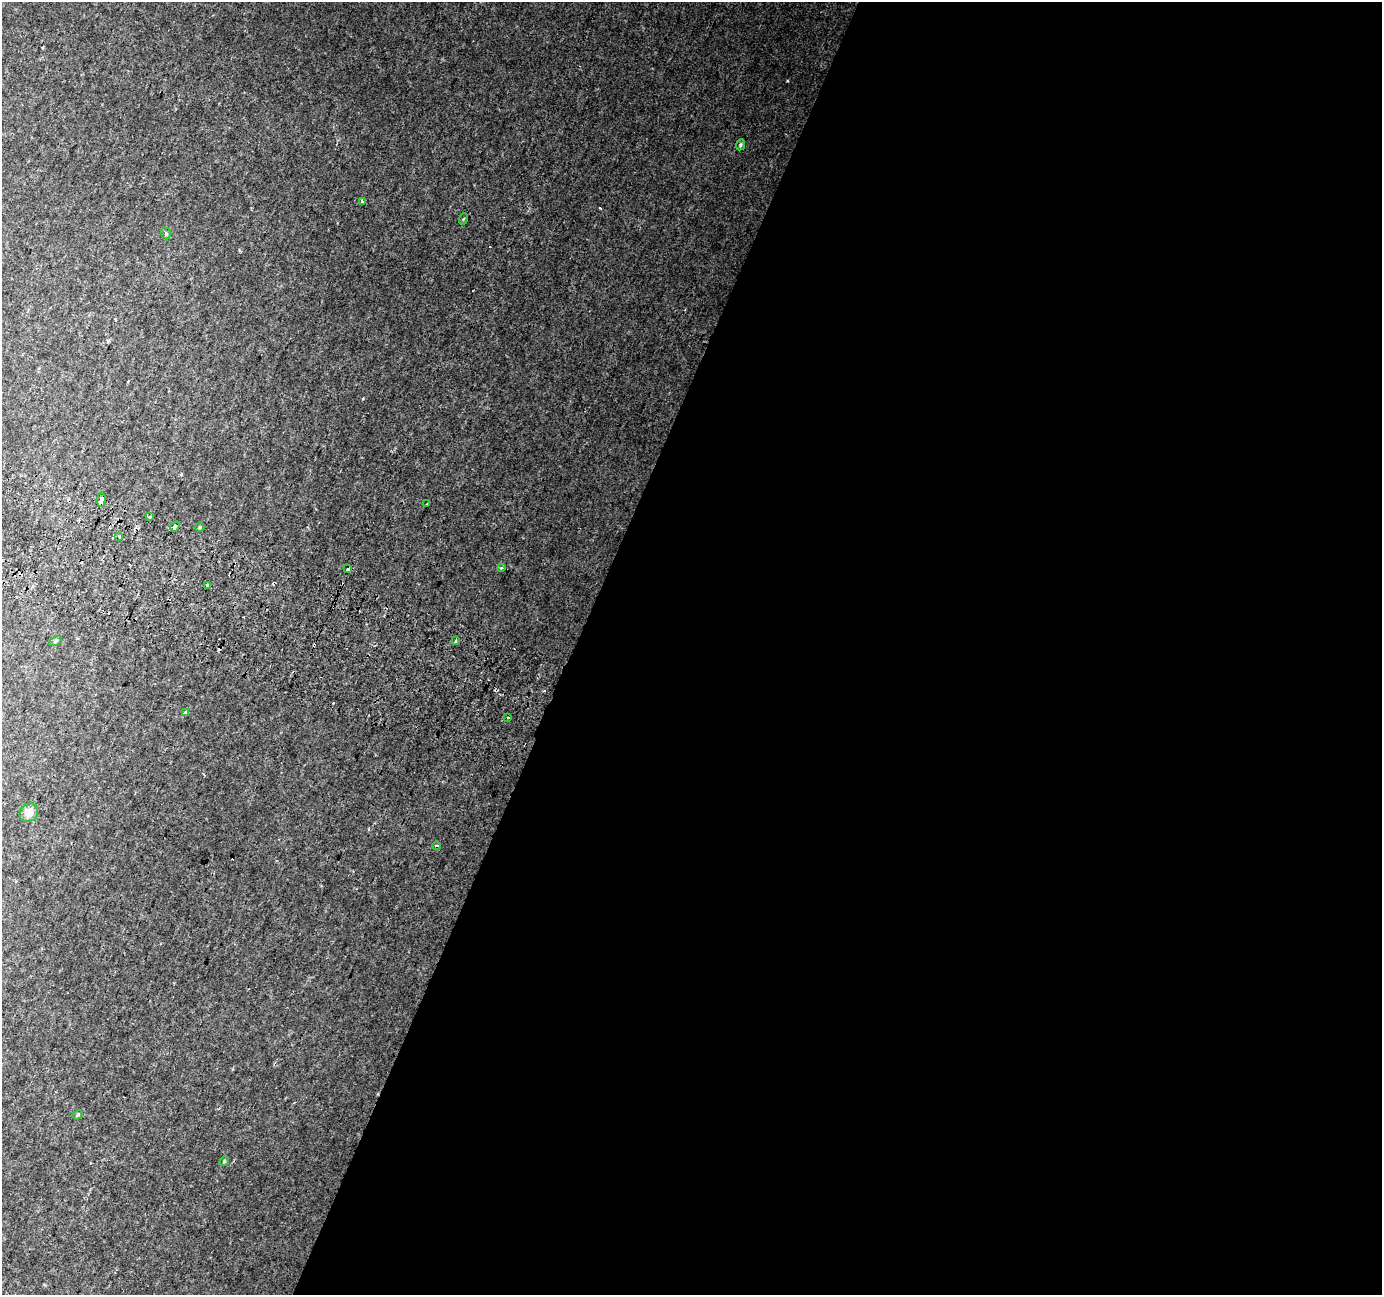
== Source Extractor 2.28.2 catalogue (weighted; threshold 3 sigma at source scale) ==
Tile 12 of 4 x 4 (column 4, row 3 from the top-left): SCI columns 4162-5541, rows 1611-2903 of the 5557 x 5739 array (HDU 1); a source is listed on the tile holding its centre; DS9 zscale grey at full resolution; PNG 1384 x 1297 px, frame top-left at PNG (2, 2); each listed source drawn as its Kron ellipse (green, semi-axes under 4 px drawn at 4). Shown black and unused: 58% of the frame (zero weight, under 2 of 3 exposures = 2% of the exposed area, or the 3 px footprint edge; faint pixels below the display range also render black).
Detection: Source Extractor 2.28.2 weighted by HDU 2 'WHT'; one run over the whole footprint, this tile lists its part. Background 0.0147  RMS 0.004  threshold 0.0178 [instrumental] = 3 sigma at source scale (4.5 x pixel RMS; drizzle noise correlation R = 1.50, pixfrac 1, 0.0396/0.0396 arcsec/px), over >= 5 px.
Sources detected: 28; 7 cosmic-ray / hot-pixel residue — neither listed nor drawn; the other 21 listed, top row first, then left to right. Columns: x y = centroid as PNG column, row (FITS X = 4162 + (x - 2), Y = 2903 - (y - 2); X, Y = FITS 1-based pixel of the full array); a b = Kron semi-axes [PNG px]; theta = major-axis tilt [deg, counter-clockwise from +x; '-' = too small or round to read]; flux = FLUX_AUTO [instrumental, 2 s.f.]
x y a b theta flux
740 145 6 4 65 0.68
362 201 3 3 - 1.7
463 219 6 3 70 0.43
166 233 6 4 -70 0.6
101 500 7 3 89 7.4
427 504 3 2 - 0.28
150 517 3 3 - 1.2
175 527 5 3 - 5.9
200 527 5 4 - 0.42
119 536 3 3 - 0.74
501 568 3 3 - 0.61
347 569 3 3 - 3.3
208 585 3 3 - 1.5
56 641 7 4 29 0.65
456 641 4 3 - 0.62
186 713 4 3 - 2.4
508 718 4 2 - 0.34
29 813 10 8 51 3.9
436 846 4 3 - 0.84
77 1115 5 4 - 0.58
224 1161 5 4 - 0.46
Overlapping masked pixels (flux is a lower limit): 2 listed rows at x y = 101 500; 175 527
Unlisted compact peaks at least as high as the median listed source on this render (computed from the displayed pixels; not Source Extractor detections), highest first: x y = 363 399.